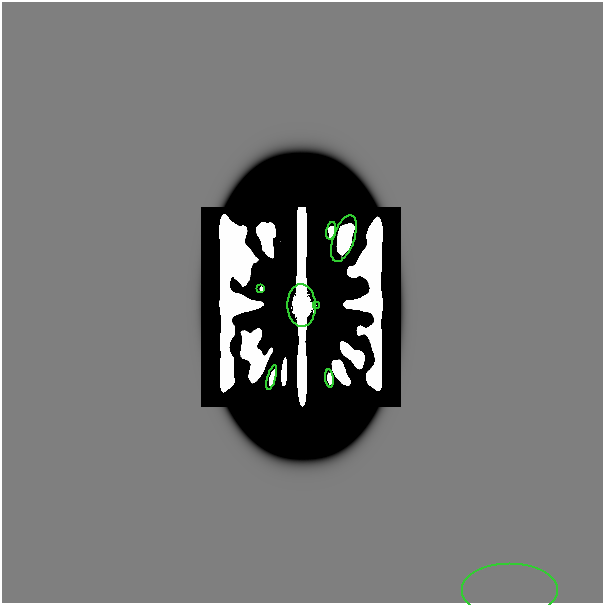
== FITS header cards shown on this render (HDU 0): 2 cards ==
NAXIS1  =                  601
NAXIS2  =                  601

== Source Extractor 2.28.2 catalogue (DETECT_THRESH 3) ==
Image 601 x 601 px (HDU 0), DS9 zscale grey, 1 PNG px = 1 image px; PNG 605 x 605 px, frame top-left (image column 1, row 601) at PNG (2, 2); each listed source drawn as its Kron ellipse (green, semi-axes under 4 px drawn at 4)
Background -1.12e-44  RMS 1.5e-34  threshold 4.56e-34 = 3 sigma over >= 5 px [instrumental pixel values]
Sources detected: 16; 8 with non-positive FLUX_AUTO (blend fragments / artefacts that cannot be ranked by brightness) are neither listed nor drawn; the other 8 listed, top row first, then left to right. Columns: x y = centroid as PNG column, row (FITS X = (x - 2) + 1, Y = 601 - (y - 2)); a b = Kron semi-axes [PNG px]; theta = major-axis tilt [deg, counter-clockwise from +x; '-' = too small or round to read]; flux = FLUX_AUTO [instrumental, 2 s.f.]
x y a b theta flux
331 231 9 5 77 1.0e-10
344 238 24 10 70 1.2e-09
261 289 4 2 - 2.4e-10
302 305 21 14 -88 1.6e+01
316 305 2 2 - 2.3e-02
272 378 13 4 74 4.5e-10
329 378 9 4 -83 1.1e-10
510 591 48 27 0 2.2e-14
At the frame edge (FLAGS 8, measured only in part): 2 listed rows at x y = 302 305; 510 591
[8 non-positive-flux detections neither listed nor drawn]